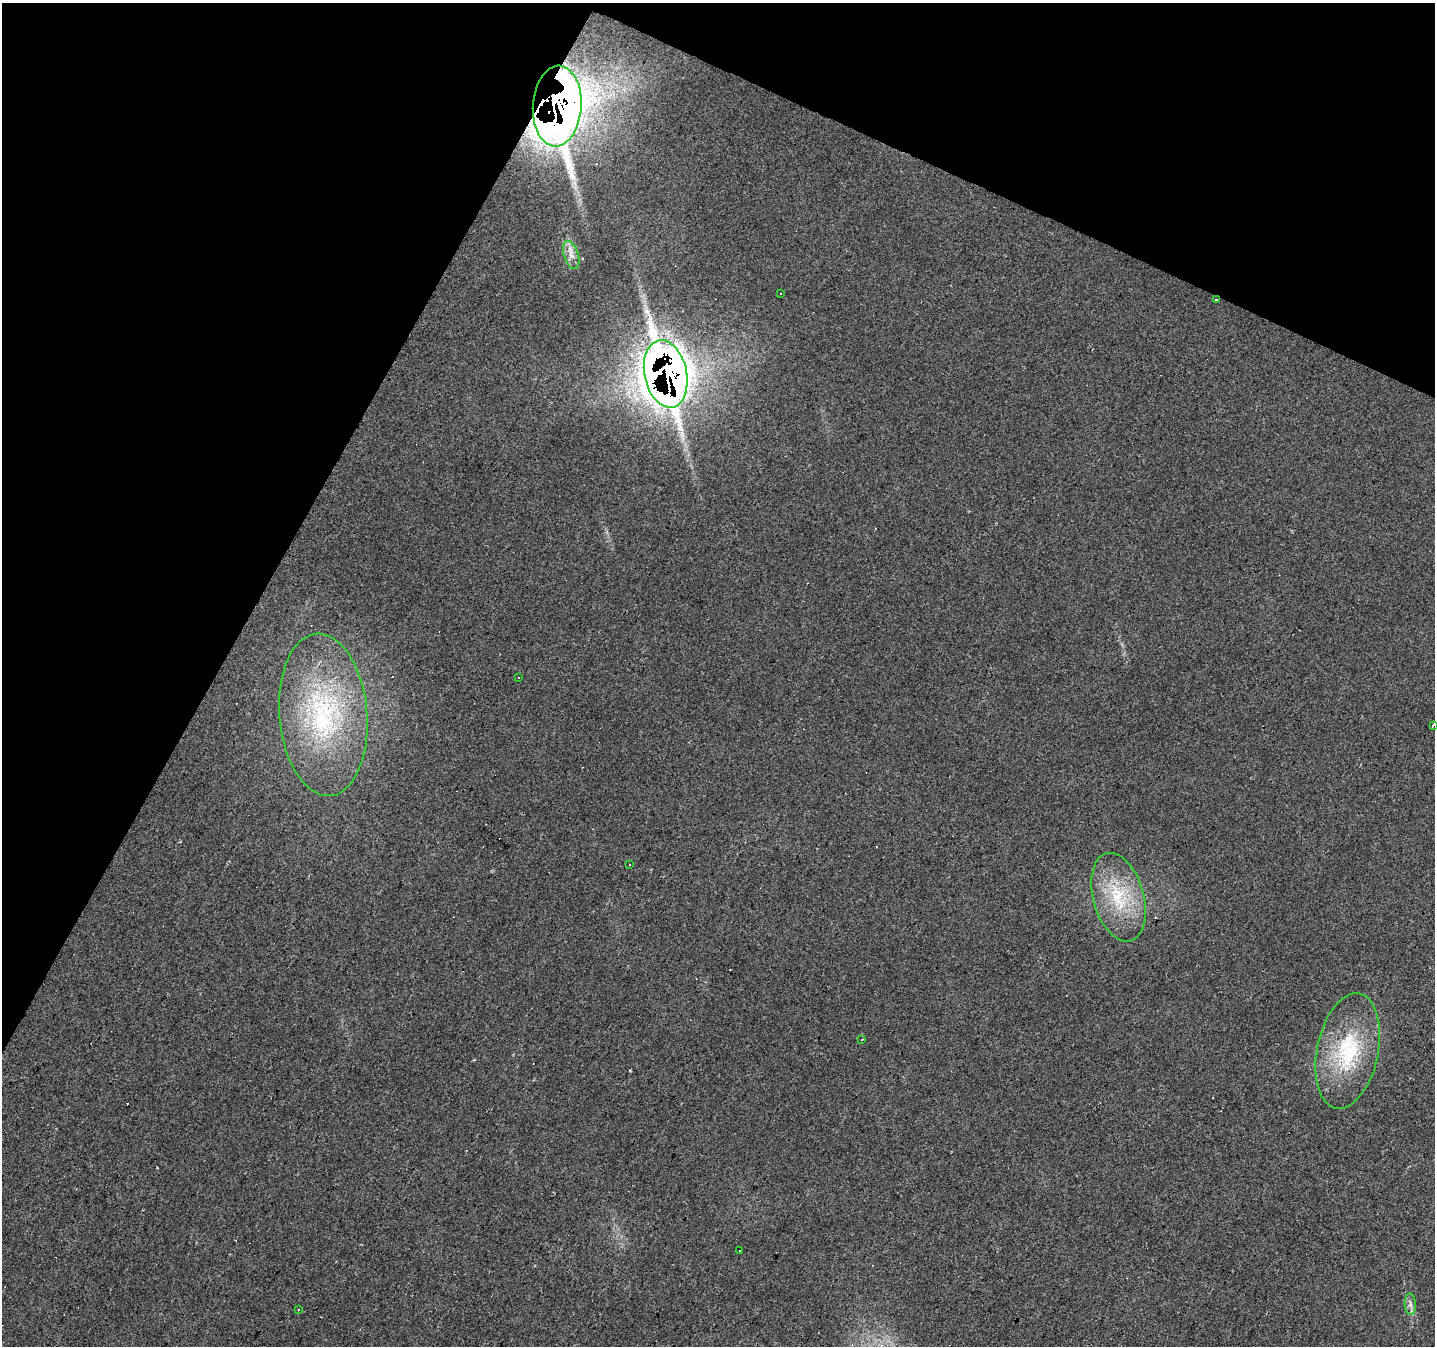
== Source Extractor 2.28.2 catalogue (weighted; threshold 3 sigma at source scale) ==
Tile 2 of 4 x 4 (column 2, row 1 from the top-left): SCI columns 1434-2866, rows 4230-5573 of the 5734 x 5835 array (HDU 1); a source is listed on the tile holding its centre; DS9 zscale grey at full resolution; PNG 1437 x 1348 px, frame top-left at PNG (2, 3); each listed source drawn as its Kron ellipse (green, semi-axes under 4 px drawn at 4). Shown black and unused: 25% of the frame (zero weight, under 2 of 3 exposures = <1% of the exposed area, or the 3 px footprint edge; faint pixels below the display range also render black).
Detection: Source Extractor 2.28.2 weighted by HDU 2 'WHT'; one run over the whole footprint, this tile lists its part. Background 0.0305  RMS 0.0062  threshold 0.0278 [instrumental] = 3 sigma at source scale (4.5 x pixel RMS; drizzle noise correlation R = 1.50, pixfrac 1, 0.0396/0.0396 arcsec/px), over >= 5 px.
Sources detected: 29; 13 cosmic-ray / hot-pixel residue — neither listed nor drawn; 1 inside a brighter listed object's ellipse — not listed separately; the other 15 listed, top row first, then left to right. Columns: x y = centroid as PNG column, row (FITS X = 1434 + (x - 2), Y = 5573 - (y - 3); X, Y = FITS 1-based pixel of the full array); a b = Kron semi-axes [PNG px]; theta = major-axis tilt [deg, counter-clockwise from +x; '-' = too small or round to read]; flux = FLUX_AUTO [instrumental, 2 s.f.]
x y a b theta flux
557 106 40 24 86 1300
571 255 14 7 -73 4.7
781 294 2 2 - 0.51
1216 300 4 3 - 1.1
666 374 34 21 -78 1200
518 677 3 2 - 0.61
323 715 81 44 -85 110
1433 725 3 3 - 4.4
629 865 3 2 - 0.61
1118 897 45 25 -74 40
862 1040 3 3 - 2.5
1348 1051 58 30 78 56
740 1251 3 3 - 4.2
1410 1304 11 5 -88 2.6
298 1310 3 2 - 0.47
Overlapping masked pixels (flux is a lower limit): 4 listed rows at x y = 557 106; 1216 300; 666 374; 1348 1051
Isophote crosses this tile's border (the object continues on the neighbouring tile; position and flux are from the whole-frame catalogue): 1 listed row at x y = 1433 725
Unlisted compact peaks at least as high as the median listed source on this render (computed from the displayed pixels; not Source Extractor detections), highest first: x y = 157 1167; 180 841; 575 183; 579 200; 607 533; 1121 643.